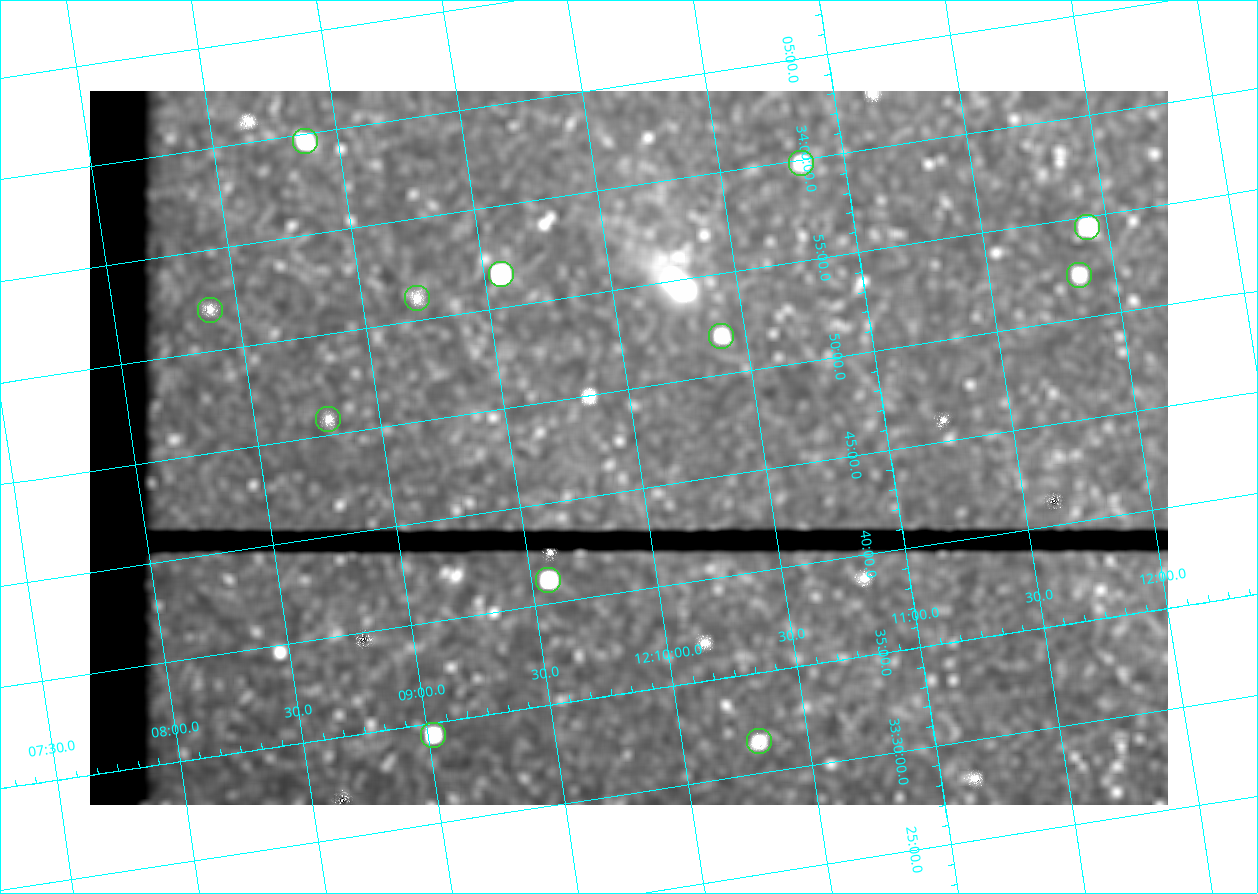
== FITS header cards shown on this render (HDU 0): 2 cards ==
NAXIS1  =                 1078
NAXIS2  =                  714

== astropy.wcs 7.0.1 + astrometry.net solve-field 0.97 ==
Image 1078 x 714 px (HDU 0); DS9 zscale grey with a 90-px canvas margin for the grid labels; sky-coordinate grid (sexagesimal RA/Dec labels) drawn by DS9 from the SOLVED WCS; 12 Tycho-2 reference stars matched to detected sources circled (green)
Header WCS: none
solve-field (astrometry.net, Tycho-2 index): SOLVED blind (the file carries no WCS)
Solved WCS: RA---TAN-SIP/DEC--TAN-SIP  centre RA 12:09:58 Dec +33:47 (182.49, +33.79 deg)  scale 3 arcsec/px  FOV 53.9' x 35.7'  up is +9 deg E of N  parity flipped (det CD > 0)
(file carries no celestial WCS; the grid is the blind solution)
Tycho-2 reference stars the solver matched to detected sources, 12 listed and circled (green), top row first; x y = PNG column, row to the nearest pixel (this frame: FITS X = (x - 90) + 1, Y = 714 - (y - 91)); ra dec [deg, ICRS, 3 dp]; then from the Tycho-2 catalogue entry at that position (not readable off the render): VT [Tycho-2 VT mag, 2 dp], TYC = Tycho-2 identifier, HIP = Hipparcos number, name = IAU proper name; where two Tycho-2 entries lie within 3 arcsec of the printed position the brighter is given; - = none
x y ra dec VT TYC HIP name
305 141 182.217 +34.078 10.97 2529-1713-1 - -
801 163 182.707 +33.997 11.63 2529-1841-1 - -
1087 227 182.981 +33.908 10.81 2529-1789-1 - -
501 274 182.392 +33.944 9.84 2529-1255-1 59276 -
1079 275 182.965 +33.869 12.02 2529-805-1 - -
417 298 182.305 +33.934 12.65 2529-1793-1 - -
210 310 182.097 +33.951 11.96 2529-1435-1 - -
721 336 182.601 +33.865 11.69 2529-1735-1 - -
328 419 182.198 +33.846 12.76 2529-1573-1 - -
548 580 182.392 +33.687 10.79 2527-1378-1 - -
433 735 182.255 +33.573 10.77 2527-1252-1 - -
759 741 182.576 +33.526 12.18 2527-1353-1 - -